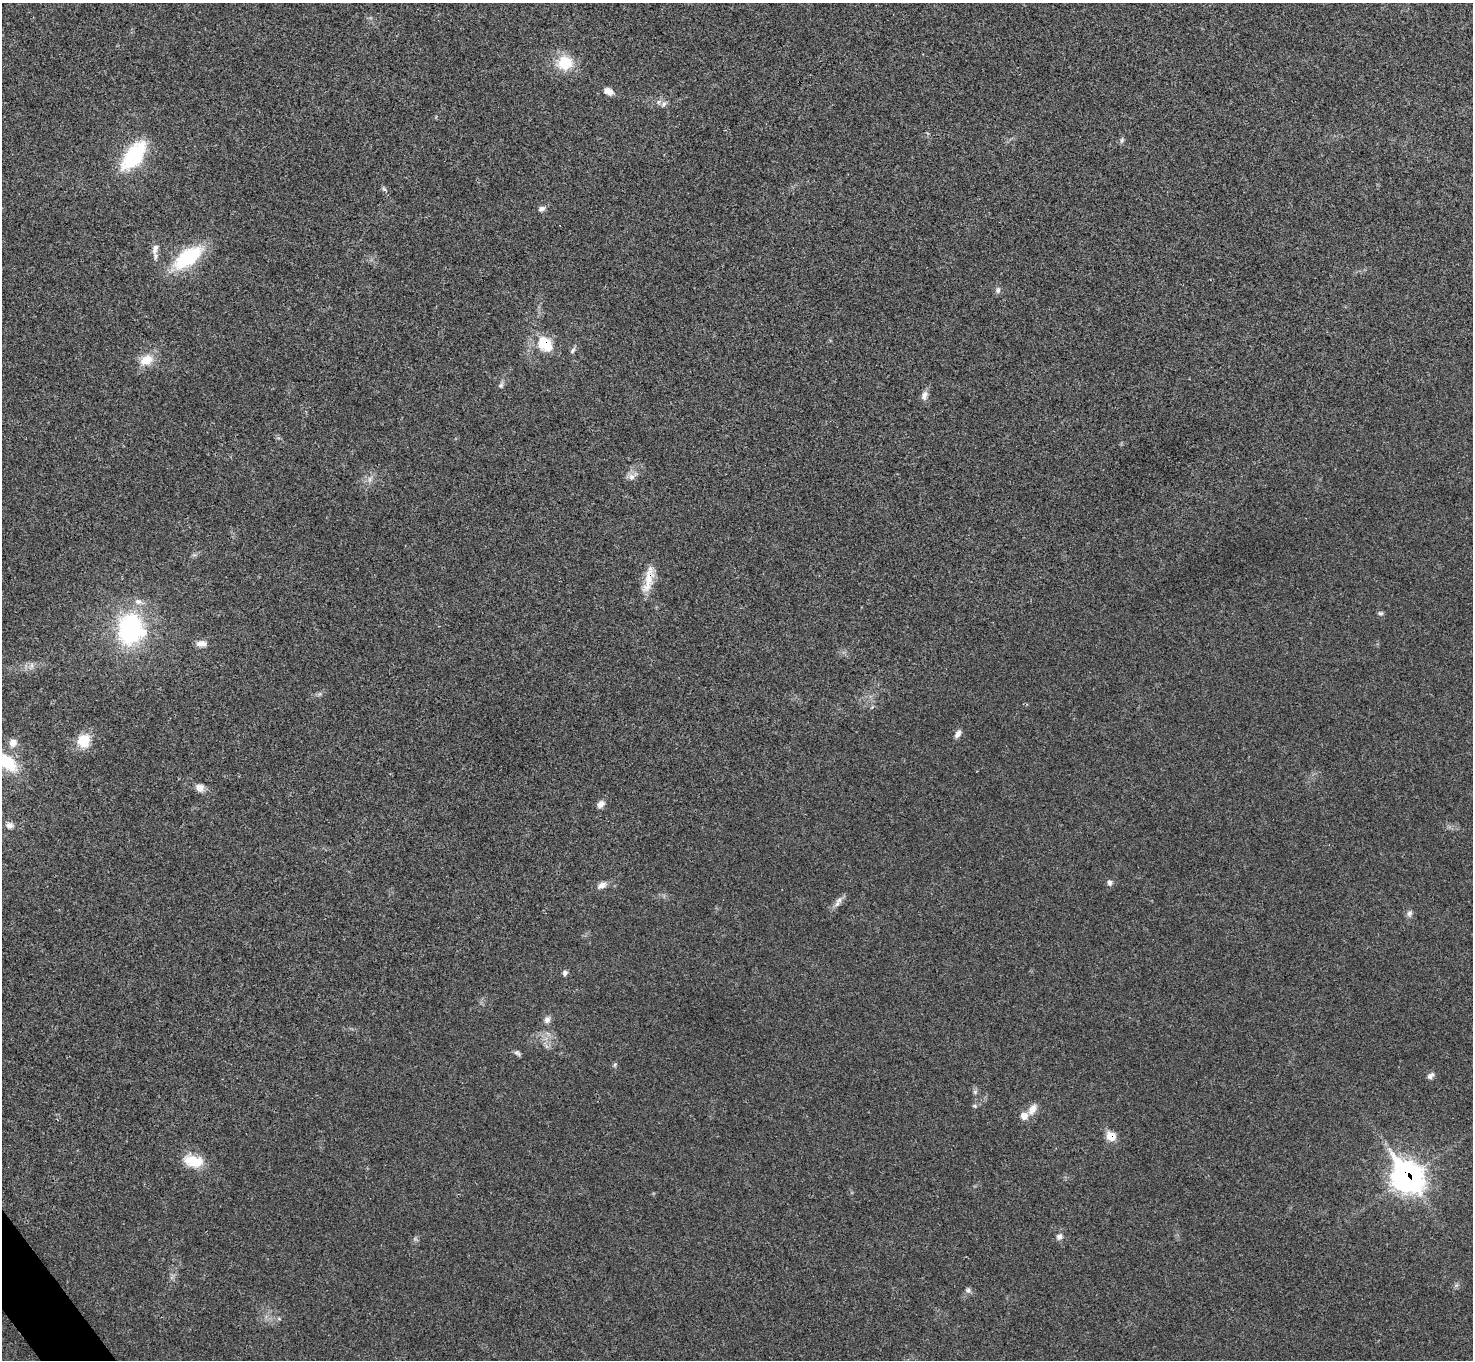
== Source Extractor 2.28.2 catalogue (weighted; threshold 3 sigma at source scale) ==
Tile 7 of 4 x 4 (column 3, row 2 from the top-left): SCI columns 2947-4417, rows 2875-4232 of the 5894 x 5887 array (HDU 1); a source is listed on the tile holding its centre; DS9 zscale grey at full resolution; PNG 1475 x 1362 px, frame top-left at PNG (2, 3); no overlay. Shown black and unused: <1% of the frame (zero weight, under 3 of 4 exposures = <1% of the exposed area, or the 3 px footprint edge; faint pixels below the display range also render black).
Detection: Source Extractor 2.28.2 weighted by HDU 2 'WHT'; one run over the whole footprint, this tile lists its part. Background 0.0218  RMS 0.0043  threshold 0.0196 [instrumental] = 3 sigma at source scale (4.5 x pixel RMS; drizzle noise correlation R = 1.50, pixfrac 1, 0.05/0.05 arcsec/px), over >= 5 px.
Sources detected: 49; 1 inside a brighter listed object's ellipse — not listed separately; the other 48 listed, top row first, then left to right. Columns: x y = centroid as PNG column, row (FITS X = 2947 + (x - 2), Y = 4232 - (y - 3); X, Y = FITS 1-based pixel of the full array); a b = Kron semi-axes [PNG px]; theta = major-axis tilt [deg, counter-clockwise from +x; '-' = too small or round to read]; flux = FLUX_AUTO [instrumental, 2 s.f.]
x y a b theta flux
565 63 20 19 - 12
608 91 12 8 -22 3
663 104 10 6 53 1.4
1122 140 9 5 76 0.9
134 156 31 15 53 33
384 189 7 4 -44 0.8
542 209 9 6 18 1.5
155 249 16 8 74 2.7
188 258 32 15 36 32
998 290 9 6 68 1.3
545 344 9 7 -46 24
573 350 10 5 56 1.1
146 360 20 13 23 7.1
501 385 9 6 62 1.2
924 395 14 8 78 2.3
631 477 10 9 - 2.3
369 479 9 4 82 1.4
649 579 39 10 77 8
138 602 10 7 -5 2.2
1380 613 7 5 -14 0.88
130 629 28 25 89 62
202 643 14 7 -1 2.9
32 665 10 4 90 1.2
872 707 5 4 - 0.53
958 734 11 7 61 1.9
84 741 13 12 - 11
13 743 10 10 - 3.2
6 762 32 16 -37 17
200 788 11 9 -27 3
601 804 10 7 47 2.3
10 825 10 8 -11 2.1
1109 882 7 6 - 1.3
602 885 11 7 30 2.6
839 900 11 8 51 2.1
1409 913 9 7 72 1.5
565 973 6 5 - 1.3
547 1020 9 8 - 2
517 1053 10 5 -35 1.1
615 1065 7 4 70 0.72
1430 1076 9 6 40 1.6
975 1092 6 6 - 0.88
975 1106 6 4 -12 0.65
1032 1109 16 9 59 3.7
1111 1136 8 7 - 8.9
193 1161 24 14 -14 11
1407 1177 16 12 -52 330
1059 1236 9 8 - 1.9
968 1290 8 6 -25 1.3
Overlapping masked pixels (flux is a lower limit): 4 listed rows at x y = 545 344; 649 579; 1111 1136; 1407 1177
Isophote crosses this tile's border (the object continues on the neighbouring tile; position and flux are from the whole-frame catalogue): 1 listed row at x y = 6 762